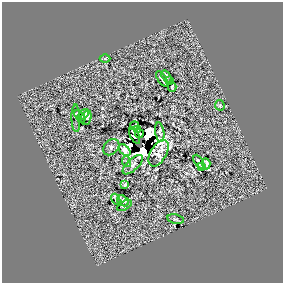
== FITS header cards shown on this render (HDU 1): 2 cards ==
NAXIS1  =                  281 /
NAXIS2  =                  281 /

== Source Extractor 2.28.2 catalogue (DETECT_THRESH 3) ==
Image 281 x 281 px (HDU 1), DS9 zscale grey, 1 PNG px = 1 image px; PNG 285 x 285 px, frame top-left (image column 1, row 281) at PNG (2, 2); each listed source drawn as its Kron ellipse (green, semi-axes under 4 px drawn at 4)
Background 0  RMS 35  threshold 105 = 3 sigma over >= 5 px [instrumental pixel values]
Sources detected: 33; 5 with non-positive FLUX_AUTO (blend fragments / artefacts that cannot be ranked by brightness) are neither listed nor drawn; the other 28 listed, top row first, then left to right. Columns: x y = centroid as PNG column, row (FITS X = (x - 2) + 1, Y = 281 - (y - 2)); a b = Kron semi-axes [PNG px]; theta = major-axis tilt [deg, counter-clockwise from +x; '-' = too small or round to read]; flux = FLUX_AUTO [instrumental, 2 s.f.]
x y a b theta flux
105 58 5 3 - 2100
166 77 6 3 -54 5300
162 79 9 3 -57 7600
170 81 4 3 - 1900
172 87 4 3 - 2400
220 105 5 5 - 2800
83 114 6 3 50 6200
80 116 7 3 -52 2800
76 118 14 4 -88 3500
86 118 7 5 68 4500
134 126 4 2 - 2400
138 129 4 3 - 6300
160 132 10 4 -83 5400
139 134 4 3 - 3400
135 136 8 4 -63 16000
111 147 9 7 45 7800
125 150 7 4 -44 9600
159 153 15 8 60 19000
127 162 5 3 - 2900
199 162 7 3 -61 5800
206 164 6 4 -85 7100
133 165 13 5 44 7700
202 167 3 2 - 2200
125 185 4 2 - 2600
116 199 6 3 -62 5400
123 201 6 5 - 10000
125 206 8 3 31 4700
176 219 8 4 -12 4900
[5 non-positive-flux detections neither listed nor drawn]